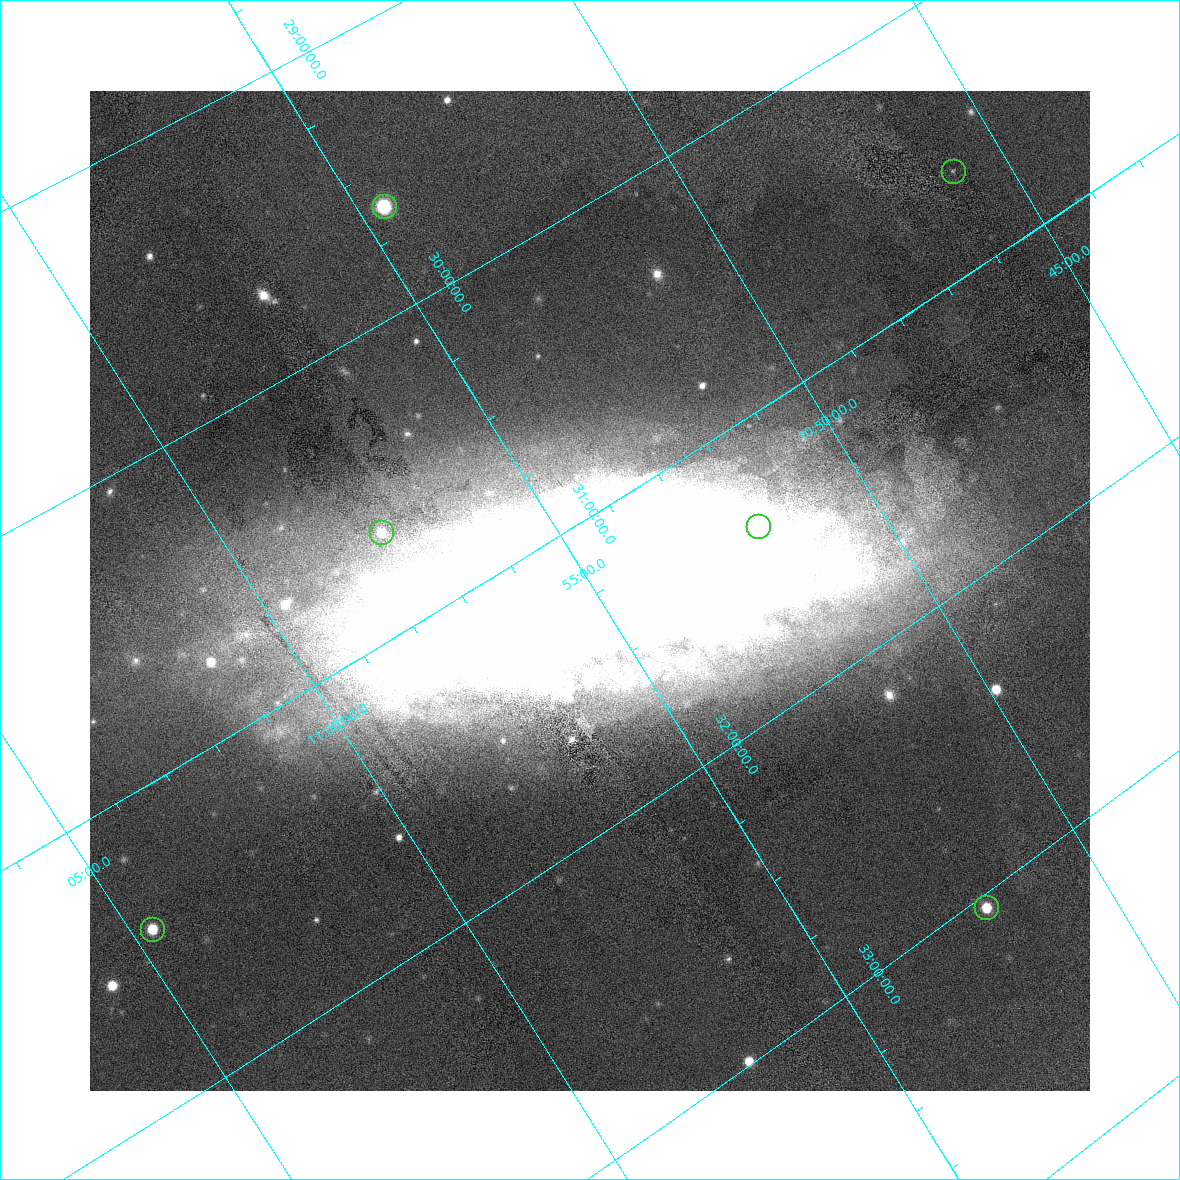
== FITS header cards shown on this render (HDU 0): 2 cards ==
NAXIS1  =                 1000
NAXIS2  =                 1000

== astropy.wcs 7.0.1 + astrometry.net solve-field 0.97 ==
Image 1000 x 1000 px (HDU 0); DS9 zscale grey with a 90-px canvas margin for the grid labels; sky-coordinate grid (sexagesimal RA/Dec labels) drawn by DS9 from the SOLVED WCS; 6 Tycho-2 reference stars matched to detected sources circled (green)
Header WCS: none
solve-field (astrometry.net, Tycho-2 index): SOLVED blind (the file carries no WCS)
Solved WCS: RA---TAN-SIP/DEC--TAN-SIP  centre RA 10:55:04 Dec +31:14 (163.77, +31.23 deg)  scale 13.4 x 13.2 arcsec/px (non-square pixels)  FOV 223.6' x 220.6'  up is -148 deg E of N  parity flipped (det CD > 0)
(file carries no celestial WCS; the grid is the blind solution)
Tycho-2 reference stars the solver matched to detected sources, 6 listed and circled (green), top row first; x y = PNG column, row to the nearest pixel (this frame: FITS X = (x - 90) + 1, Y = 1000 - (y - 91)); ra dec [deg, ICRS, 3 dp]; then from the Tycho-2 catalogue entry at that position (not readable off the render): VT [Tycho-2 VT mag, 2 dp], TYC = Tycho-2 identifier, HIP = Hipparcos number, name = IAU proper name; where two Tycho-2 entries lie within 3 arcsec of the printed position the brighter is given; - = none
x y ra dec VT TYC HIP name
953 171 161.473 +30.628 7.78 2512-439-1 52645 -
384 206 163.647 +29.630 6.59 1980-318-1 53345 -
758 526 162.994 +31.368 8.17 2519-2180-1 53112 -
381 532 164.399 +30.653 7.93 2519-1220-1 53571 -
986 907 163.010 +33.044 8.80 2519-752-1 53120 -
152 929 166.163 +31.437 7.31 2519-1849-1 54150 -